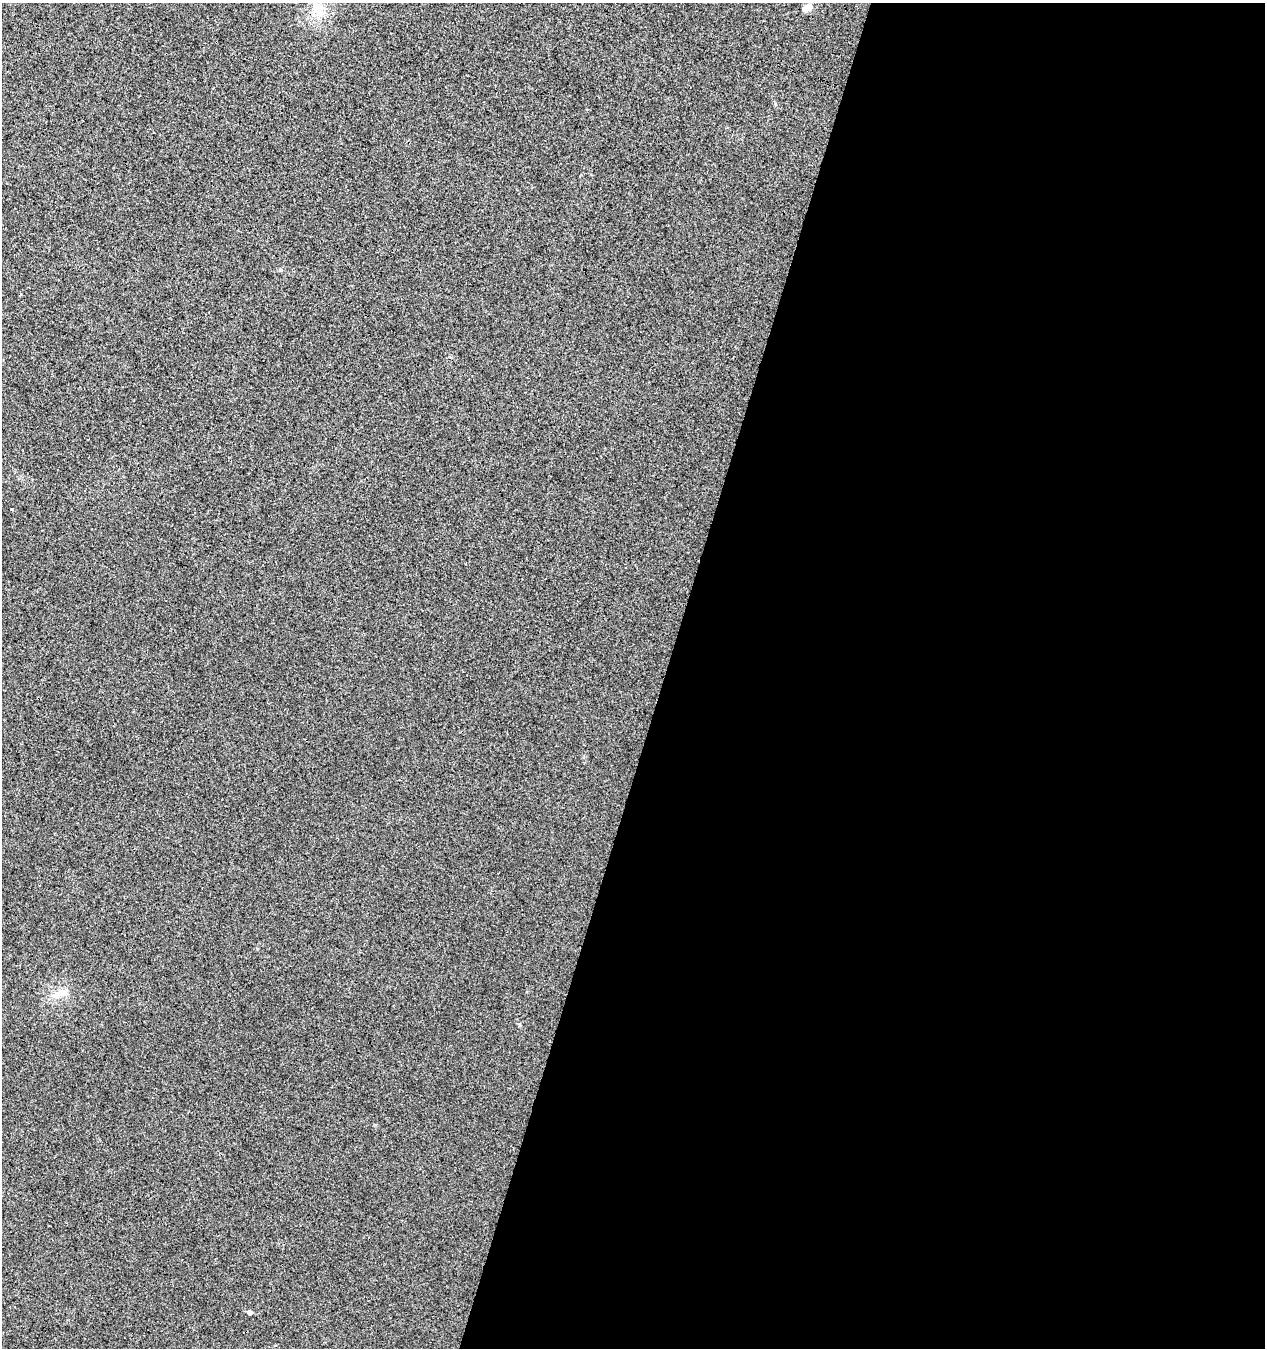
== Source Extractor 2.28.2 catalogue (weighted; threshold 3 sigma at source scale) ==
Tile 12 of 4 x 4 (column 4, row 3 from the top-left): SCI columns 4069-5331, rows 1348-2693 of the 5549 x 5394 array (HDU 1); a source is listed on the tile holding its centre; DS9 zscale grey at full resolution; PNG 1267 x 1350 px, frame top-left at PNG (2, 3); no overlay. Shown black and unused: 48% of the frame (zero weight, under 3 of 4 exposures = <1% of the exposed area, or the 3 px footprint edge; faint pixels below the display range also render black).
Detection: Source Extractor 2.28.2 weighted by HDU 2 'WHT'; one run over the whole footprint, this tile lists its part. Background 0.00855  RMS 0.0049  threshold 0.0222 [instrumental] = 3 sigma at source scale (4.5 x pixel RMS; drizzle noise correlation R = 1.50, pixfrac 1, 0.0396/0.0396 arcsec/px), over >= 5 px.
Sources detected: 6; all 6 listed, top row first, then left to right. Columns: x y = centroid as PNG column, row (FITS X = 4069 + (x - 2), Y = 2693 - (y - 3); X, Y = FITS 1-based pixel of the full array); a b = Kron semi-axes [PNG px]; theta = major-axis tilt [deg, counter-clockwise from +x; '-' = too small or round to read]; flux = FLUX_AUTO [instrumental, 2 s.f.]
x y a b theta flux
807 8 15 8 31 3
318 9 18 16 -3 8.8
281 270 5 4 - 0.56
12 509 3 2 - 0.49
61 993 24 7 20 4.4
249 1312 6 5 - 0.93